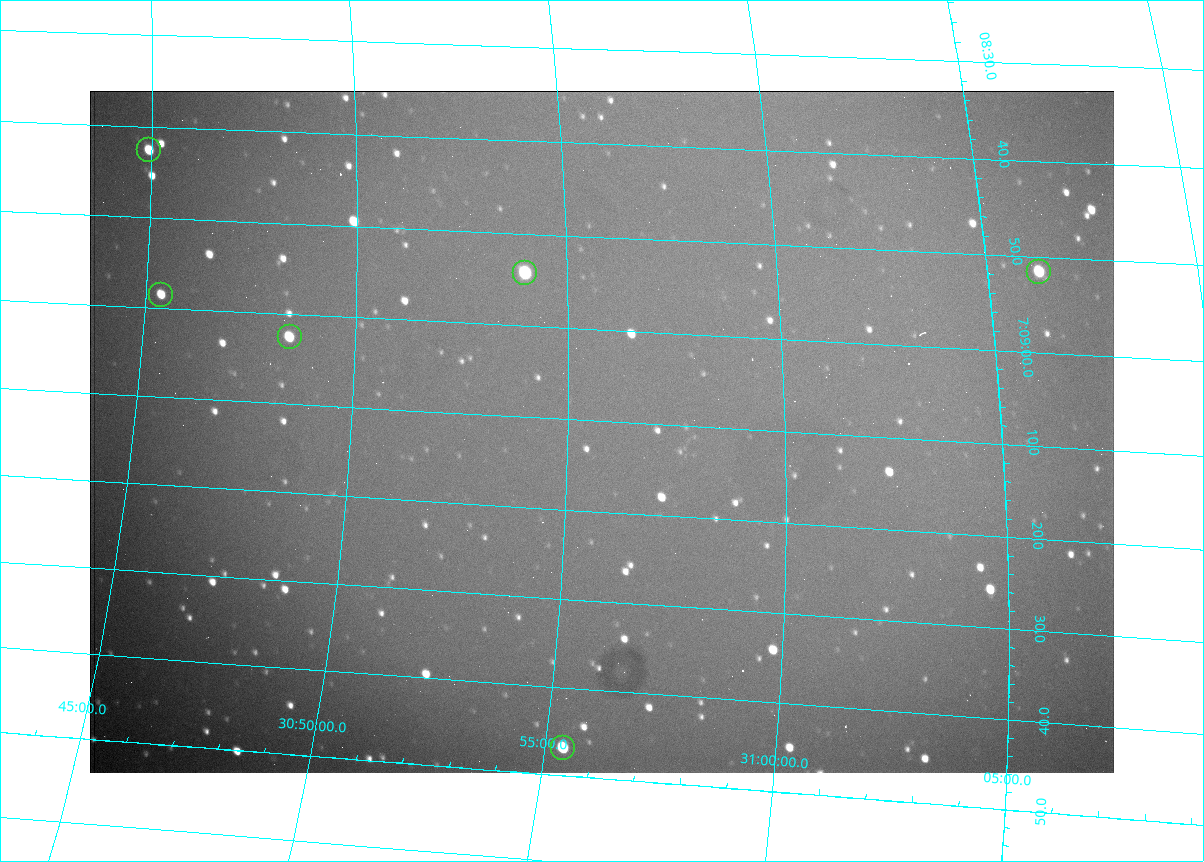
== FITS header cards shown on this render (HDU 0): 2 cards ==
NAXIS1  =                 1024 /fastest changing axis
NAXIS2  =                  682 /next to fastest changing axis

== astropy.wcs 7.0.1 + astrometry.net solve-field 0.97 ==
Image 1024 x 682 px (HDU 0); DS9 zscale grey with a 90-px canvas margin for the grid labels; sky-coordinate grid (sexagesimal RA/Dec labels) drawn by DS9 from the SOLVED WCS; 6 Tycho-2 reference stars matched to detected sources circled (green)
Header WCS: RA---TAN/DEC--TAN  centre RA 07:09:11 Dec +30:56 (107.30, +30.93 deg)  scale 1.43 arcsec/px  FOV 24.4' x 16.3'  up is -93 deg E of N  parity flipped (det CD > 0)
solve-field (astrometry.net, Tycho-2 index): VERIFIED the header's WCS against the Tycho-2 star catalogue (6 matches, 0 conflicts) and refined it, rather than solving blind
Solved WCS: RA---TAN-SIP/DEC--TAN-SIP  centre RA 07:09:11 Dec +30:56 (107.30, +30.93 deg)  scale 1.39 x 1.42 arcsec/px (non-square pixels)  FOV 23.6' x 16.1'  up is -91 deg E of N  parity flipped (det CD > 0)
The solver's refit moves the header's centre by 14 arcsec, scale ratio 0.9688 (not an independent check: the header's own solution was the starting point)
Tycho-2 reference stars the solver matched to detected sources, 6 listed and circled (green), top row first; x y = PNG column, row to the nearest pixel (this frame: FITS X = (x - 90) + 1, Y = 682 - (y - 91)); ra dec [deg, ICRS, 3 dp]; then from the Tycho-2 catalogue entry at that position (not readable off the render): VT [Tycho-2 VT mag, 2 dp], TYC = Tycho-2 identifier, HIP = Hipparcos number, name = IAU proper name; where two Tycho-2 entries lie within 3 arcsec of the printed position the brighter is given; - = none
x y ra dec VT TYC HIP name
149 150 107.177 +30.749 11.91 2438-477-1 - -
1039 272 107.215 +31.104 11.64 2438-821-1 - -
525 273 107.226 +30.900 10.76 2438-883-1 - -
161 295 107.244 +30.756 12.13 2438-718-1 - -
290 337 107.261 +30.807 12.26 2438-856-1 - -
563 748 107.445 +30.924 11.38 2438-1056-1 - -